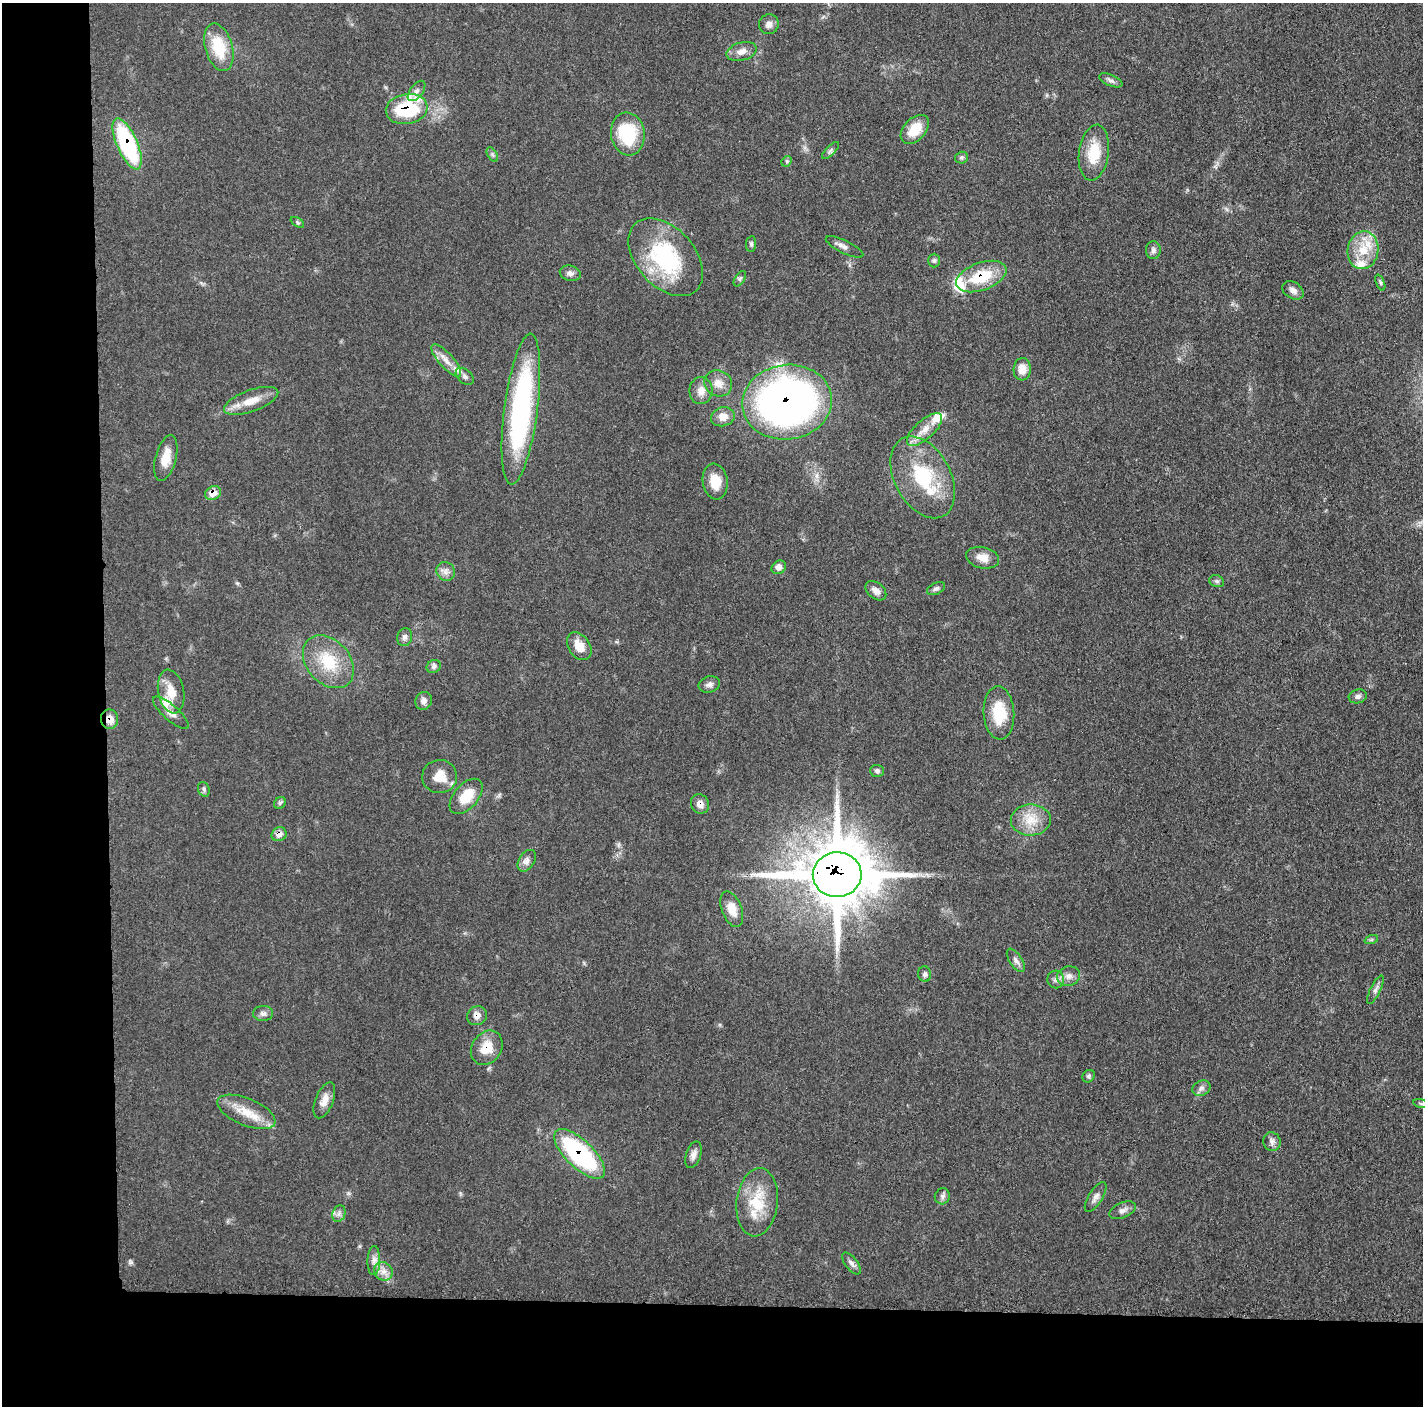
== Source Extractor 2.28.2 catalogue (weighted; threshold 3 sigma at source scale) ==
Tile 7 of 3 x 3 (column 1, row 3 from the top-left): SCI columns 6-1426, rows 18-1421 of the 4272 x 4250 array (HDU 1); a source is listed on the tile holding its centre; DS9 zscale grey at full resolution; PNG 1425 x 1408 px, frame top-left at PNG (2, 3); each listed source drawn as its Kron ellipse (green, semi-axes under 4 px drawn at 4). Shown black and unused: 14% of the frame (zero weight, under 3 of 5 exposures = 1% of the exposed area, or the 3 px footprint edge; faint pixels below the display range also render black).
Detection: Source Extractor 2.28.2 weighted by HDU 2 'WHT'; one run over the whole footprint, this tile lists its part. Background 0.0482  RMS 0.0054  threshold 0.0243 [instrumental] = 3 sigma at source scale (4.5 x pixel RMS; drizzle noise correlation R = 1.50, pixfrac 1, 0.05/0.05 arcsec/px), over >= 5 px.
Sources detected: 98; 5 inside a brighter listed object's ellipse — not listed separately; the other 93 listed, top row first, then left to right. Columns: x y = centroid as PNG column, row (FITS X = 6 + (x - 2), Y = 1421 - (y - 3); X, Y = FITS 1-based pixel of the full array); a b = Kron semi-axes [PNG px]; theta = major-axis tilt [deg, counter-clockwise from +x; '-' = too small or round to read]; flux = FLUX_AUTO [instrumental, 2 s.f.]
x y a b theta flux
769 24 10 9 - 2.8
219 47 24 13 -74 20
742 51 15 9 16 4.3
1111 80 12 5 -23 1.9
417 91 12 6 52 2.8
407 109 21 15 9 43
915 129 17 11 47 13
628 134 22 17 -82 31
127 144 27 10 -66 66
831 150 11 4 46 1.5
1094 153 28 15 81 16
492 154 8 4 -59 1.1
962 158 6 6 - 1.2
787 161 6 4 44 0.81
297 222 7 4 -33 0.83
751 244 8 5 82 1.1
845 247 20 6 -26 2.8
1153 250 9 7 87 1.9
1363 250 19 15 80 14
666 257 45 29 -48 58
934 260 7 6 - 1.2
570 273 10 7 -17 2.4
981 276 26 13 20 23
740 279 8 5 56 1.2
1380 282 8 4 -68 0.92
1293 290 11 8 -32 2.8
446 361 21 7 -48 5.5
1022 369 11 8 86 6.8
465 376 10 7 -41 2
718 383 14 13 - 5.8
701 391 13 11 89 5.1
251 401 28 10 20 9.7
787 402 45 37 7 270
521 409 76 16 83 110
723 417 12 9 14 5.2
924 430 22 9 42 7.8
166 458 23 10 75 8.9
923 477 44 28 -61 39
715 482 18 12 -82 9.5
213 493 8 6 25 6.1
983 558 17 10 -12 6.2
779 567 8 6 37 3.2
446 571 10 9 - 3
1217 581 8 5 -20 1.1
936 589 10 5 25 1.6
876 591 12 8 -39 3.8
405 637 9 7 77 2.1
579 646 15 10 -56 8.3
328 662 30 21 -48 22
434 666 7 6 - 1.7
709 684 11 8 15 2.4
171 691 22 13 -79 9.8
1358 696 9 7 16 2
424 701 9 8 - 2.9
171 713 23 7 -41 4.3
999 713 27 15 -86 19
109 719 9 8 - 5.1
877 771 7 6 - 1.4
440 777 17 16 - 9.4
204 789 7 5 -70 1.2
466 796 21 12 49 12
280 803 6 5 - 1.1
700 804 10 9 - 3.8
1031 820 20 15 1 11
279 834 8 7 - 4
527 861 12 7 57 3.1
837 875 24 22 5 3500
732 909 19 10 -69 7.8
1371 940 7 4 19 0.9
1016 960 13 6 -56 2.4
925 974 8 6 -79 1.4
1069 976 11 9 12 3.8
1056 979 9 8 - 2.3
1375 990 15 5 64 2.3
263 1013 10 7 2 2.1
477 1016 10 9 - 3.5
487 1048 18 14 55 11
1089 1076 7 5 40 1.1
1201 1088 9 7 24 2.2
324 1100 19 9 68 5.5
1421 1104 8 3 -14 0.83
246 1112 31 13 -22 13
1272 1142 9 8 - 2.4
579 1154 32 13 -44 78
693 1155 14 7 71 3
942 1196 8 7 - 1.8
1096 1197 17 7 59 2.9
757 1202 34 20 84 22
1122 1210 14 7 23 2.8
339 1214 8 6 70 1.9
374 1260 14 6 89 3.2
852 1263 13 6 -51 2.2
383 1271 10 8 -43 3.8
Overlapping masked pixels (flux is a lower limit): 12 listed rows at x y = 407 109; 127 144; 981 276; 787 402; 213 493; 109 719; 700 804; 279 834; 837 875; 477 1016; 487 1048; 579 1154
Isophote crosses this tile's border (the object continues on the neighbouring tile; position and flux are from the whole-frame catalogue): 1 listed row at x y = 1421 1104